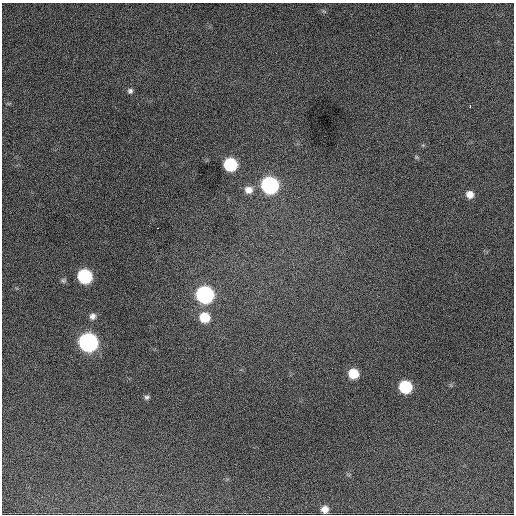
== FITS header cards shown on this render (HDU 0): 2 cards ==
NAXIS1  =                  512 / Axis length
NAXIS2  =                  512 / Axis length

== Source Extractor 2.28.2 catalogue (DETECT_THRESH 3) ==
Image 512 x 512 px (HDU 0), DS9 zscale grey, 1 PNG px = 1 image px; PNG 516 x 516 px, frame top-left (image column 1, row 512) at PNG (2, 3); no overlay
Background 1420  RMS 32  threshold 96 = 3 sigma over >= 5 px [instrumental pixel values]
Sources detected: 19; all 19 listed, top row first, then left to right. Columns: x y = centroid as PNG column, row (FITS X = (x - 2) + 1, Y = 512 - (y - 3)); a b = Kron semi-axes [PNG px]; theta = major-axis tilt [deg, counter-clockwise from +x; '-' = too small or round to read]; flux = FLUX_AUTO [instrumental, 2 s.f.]
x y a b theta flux
324 11 8 3 -31 3100
130 91 7 7 - 5900
470 106 3 2 - 5400
416 157 5 5 - 3200
230 164 9 8 - 180000
270 185 9 9 - 540000
249 190 10 9 - 19000
470 194 8 8 - 17000
157 228 3 2 - 2300
85 276 9 8 - 250000
63 280 7 6 - 4700
205 294 9 9 - 580000
92 316 8 7 - 9400
204 317 9 9 - 58000
88 342 9 9 - 910000
353 374 8 8 - 54000
405 387 9 8 - 150000
147 397 7 5 15 5000
325 509 7 7 - 16000